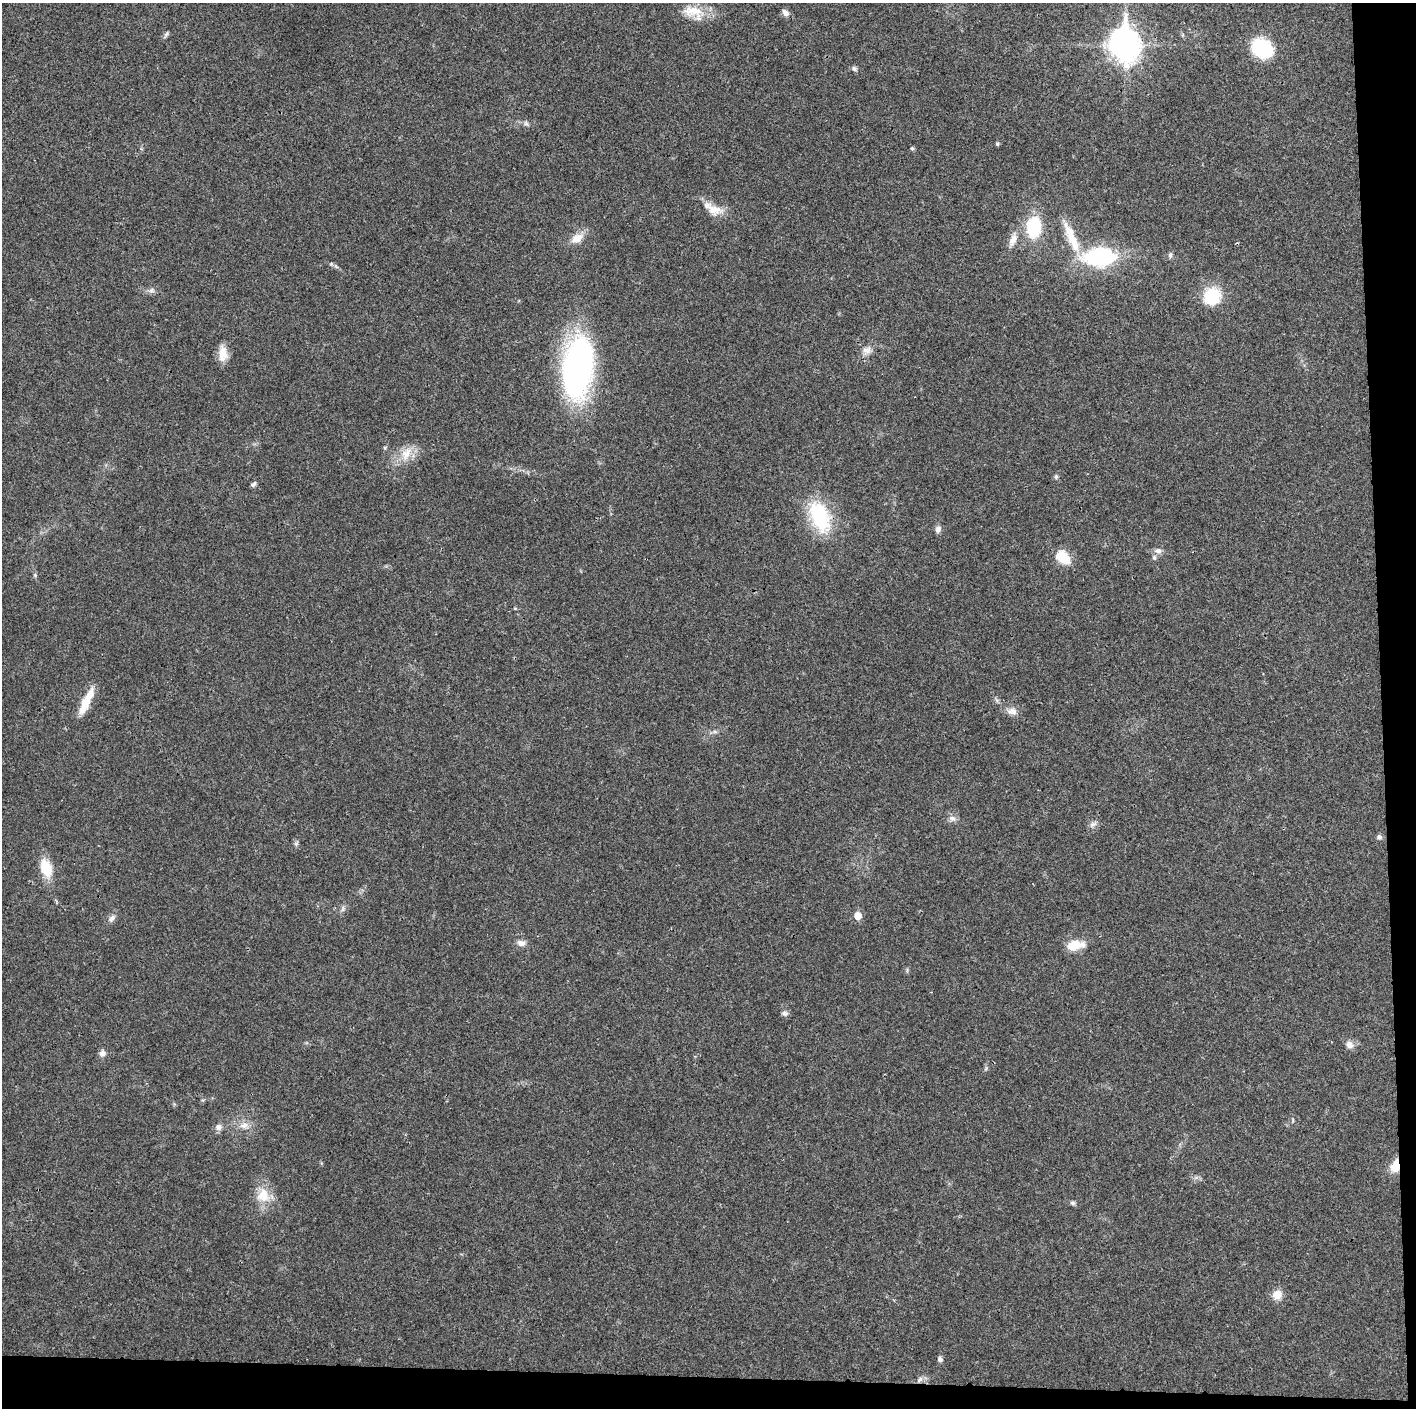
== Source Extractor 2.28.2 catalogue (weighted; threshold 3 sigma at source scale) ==
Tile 9 of 3 x 3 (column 3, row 3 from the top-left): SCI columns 2829-4242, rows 6-1411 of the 4243 x 4225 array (HDU 1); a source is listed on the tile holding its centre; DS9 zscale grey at full resolution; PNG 1418 x 1410 px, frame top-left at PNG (2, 3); no overlay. Shown black and unused: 5% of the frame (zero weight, under 3 of 4 exposures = <1% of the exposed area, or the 3 px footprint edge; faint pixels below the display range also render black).
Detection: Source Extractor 2.28.2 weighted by HDU 2 'WHT'; one run over the whole footprint, this tile lists its part. Background 0.0183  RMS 0.0039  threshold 0.0177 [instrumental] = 3 sigma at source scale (4.5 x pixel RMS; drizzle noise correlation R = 1.50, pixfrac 1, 0.05/0.05 arcsec/px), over >= 5 px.
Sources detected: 56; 1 cosmic-ray / hot-pixel residue — not listed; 1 inside a brighter listed object's ellipse — not listed separately; the other 54 listed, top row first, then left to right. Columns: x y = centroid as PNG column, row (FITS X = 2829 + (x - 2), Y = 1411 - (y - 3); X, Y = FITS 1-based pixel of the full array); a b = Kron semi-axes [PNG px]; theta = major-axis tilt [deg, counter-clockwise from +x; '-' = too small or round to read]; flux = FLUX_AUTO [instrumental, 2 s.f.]
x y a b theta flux
693 12 30 16 -18 8.7
785 13 11 7 -46 1.6
166 34 8 5 45 0.8
1124 44 12 9 -86 520
1262 48 17 13 -31 31
854 69 8 6 -42 0.97
526 124 7 5 -29 0.87
997 144 5 5 - 0.54
912 148 5 5 - 0.65
714 210 24 13 -13 6.1
1034 227 19 13 85 21
577 238 17 11 30 4.4
1072 239 48 11 -65 12
1013 240 20 9 73 3.5
1170 255 8 5 82 0.9
1100 257 31 18 3 41
151 290 8 7 - 1.2
1212 296 18 16 47 17
867 350 13 9 9 2.4
223 354 19 10 -88 4.9
578 367 54 25 82 130
406 454 21 12 58 6.1
1056 477 6 5 - 0.74
253 484 7 5 37 1
820 517 39 20 -68 26
938 529 9 7 64 1.5
1158 551 10 7 -6 1.7
1063 557 21 14 -43 7.6
1154 557 7 5 -74 0.87
35 575 5 5 - 0.51
515 608 5 4 - 0.38
85 705 26 10 68 7.5
1012 711 13 9 -8 2.7
715 732 6 4 -18 0.73
952 819 10 7 -20 1.8
1093 824 10 6 26 1.4
1379 837 7 6 - 0.97
46 868 19 11 -71 10
343 909 10 4 77 0.93
857 916 6 5 - 5.8
112 918 11 7 45 1.6
521 943 11 8 -4 2.1
1074 945 21 10 12 7.5
785 1013 9 6 -10 1.1
1350 1045 11 9 -38 2.3
102 1053 8 8 - 1.8
244 1125 13 9 12 2.9
219 1127 9 9 - 1.8
1395 1166 12 8 76 7.3
263 1195 20 17 80 8.1
1073 1203 7 5 -15 0.81
1277 1295 11 10 - 4
940 1359 6 5 - 1.3
920 1379 10 6 45 1.4
Overlapping masked pixels (flux is a lower limit): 1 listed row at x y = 1395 1166